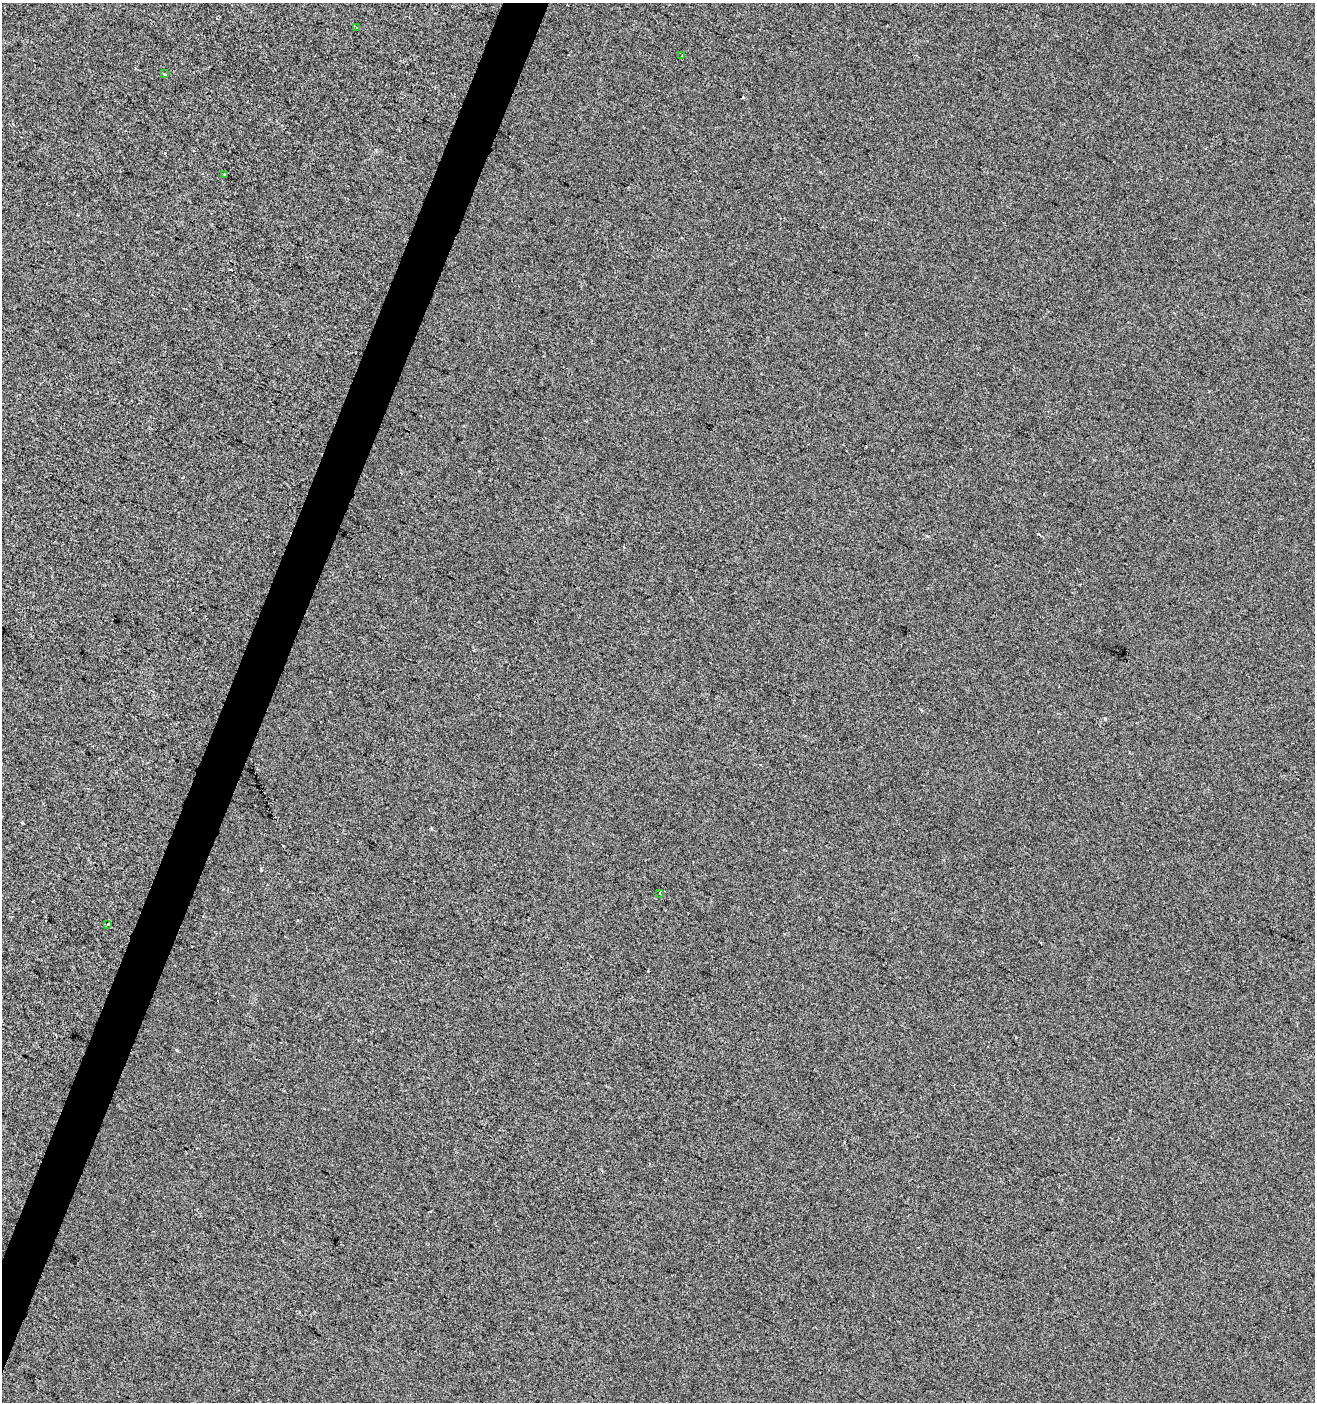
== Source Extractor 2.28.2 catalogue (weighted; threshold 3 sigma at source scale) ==
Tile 7 of 4 x 4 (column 3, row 2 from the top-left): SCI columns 2901-4213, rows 2803-4202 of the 5735 x 5610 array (HDU 1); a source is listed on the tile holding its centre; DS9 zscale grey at full resolution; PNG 1317 x 1404 px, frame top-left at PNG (2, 3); each listed source drawn as its Kron ellipse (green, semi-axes under 4 px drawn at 4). Shown black and unused: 3% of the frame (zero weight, under 2 of 3 exposures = <1% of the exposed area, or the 3 px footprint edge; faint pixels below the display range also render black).
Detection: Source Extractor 2.28.2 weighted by HDU 2 'WHT'; one run over the whole footprint, this tile lists its part. Background -2.92e-04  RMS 0.0055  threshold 0.025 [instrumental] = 3 sigma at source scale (4.5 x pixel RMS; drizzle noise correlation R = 1.50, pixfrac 1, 0.0396/0.0396 arcsec/px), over >= 5 px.
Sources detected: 10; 4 cosmic-ray / hot-pixel residue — neither listed nor drawn; the other 6 listed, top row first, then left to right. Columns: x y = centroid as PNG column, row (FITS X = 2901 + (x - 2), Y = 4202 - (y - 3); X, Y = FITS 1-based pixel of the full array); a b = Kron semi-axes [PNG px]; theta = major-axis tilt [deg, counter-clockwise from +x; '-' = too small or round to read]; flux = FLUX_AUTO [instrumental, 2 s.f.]
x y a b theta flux
357 28 3 2 - 0.61
682 56 3 3 - 2.1
164 74 4 3 - 0.58
225 174 3 3 - 1.4
660 893 3 2 - 0.77
107 924 4 3 - 27